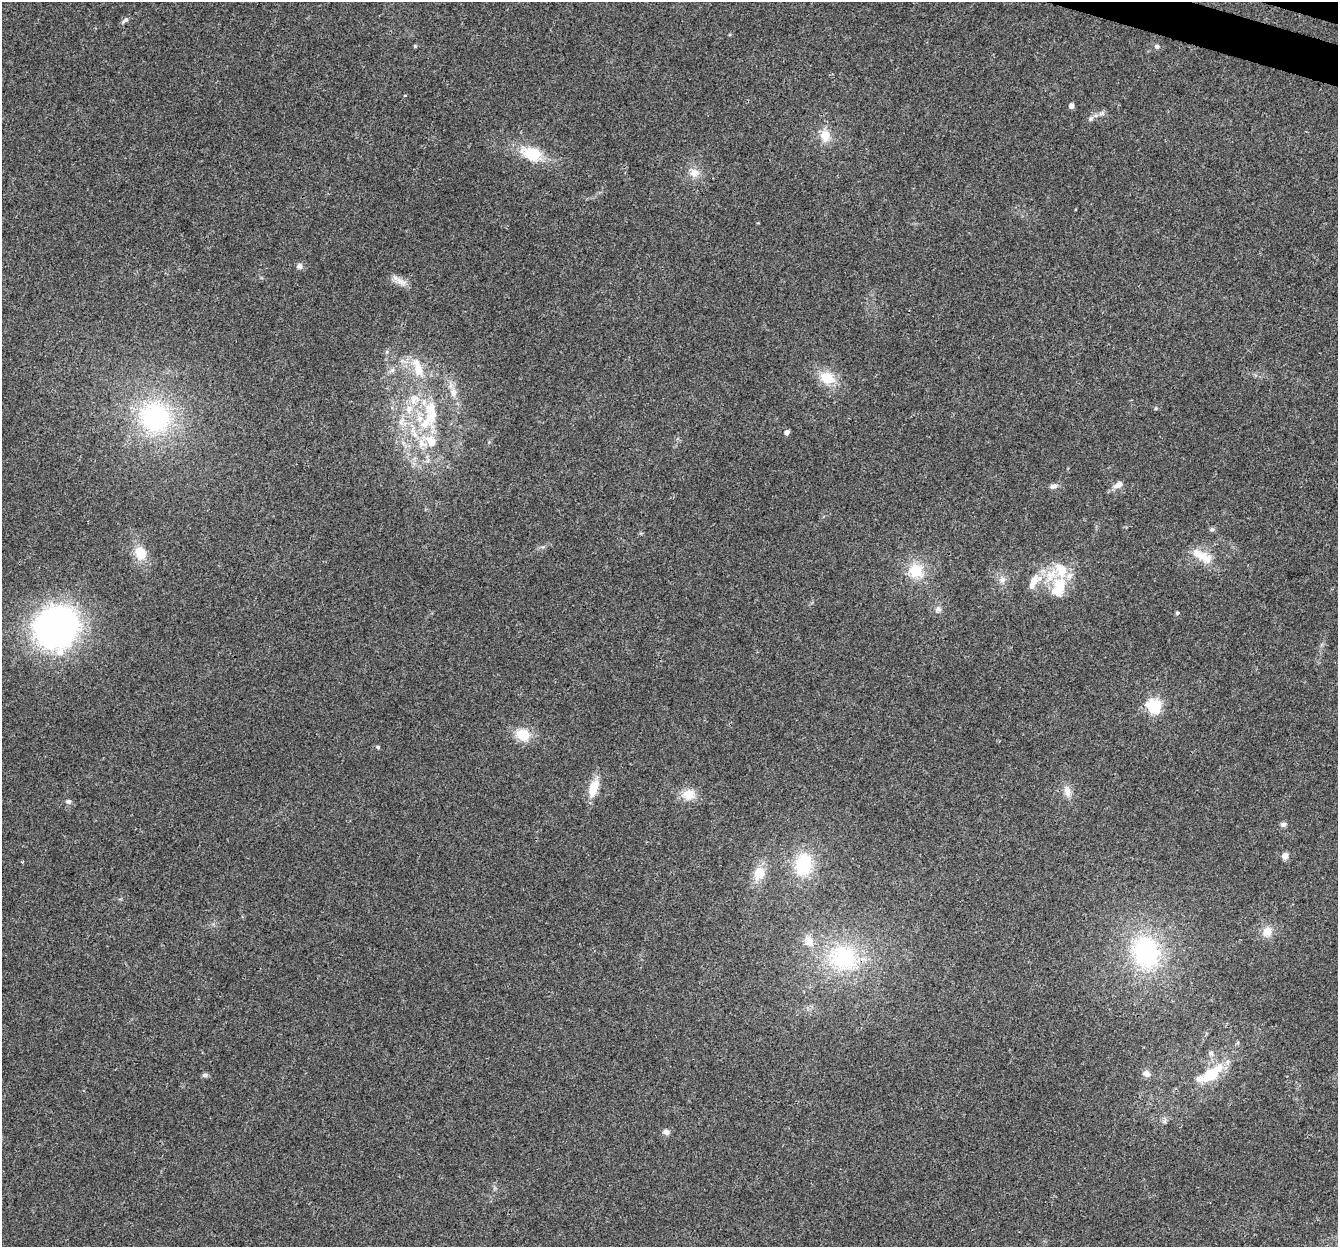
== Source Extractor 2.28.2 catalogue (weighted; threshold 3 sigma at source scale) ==
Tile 10 of 4 x 4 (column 2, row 3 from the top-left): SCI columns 1366-2701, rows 1580-2824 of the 5395 x 5585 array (HDU 1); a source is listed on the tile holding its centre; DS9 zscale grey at full resolution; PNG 1340 x 1249 px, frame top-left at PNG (2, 2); no overlay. Shown black and unused: <1% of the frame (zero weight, under 3 of 4 exposures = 5% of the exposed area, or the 3 px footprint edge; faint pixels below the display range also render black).
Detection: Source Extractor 2.28.2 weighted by HDU 2 'WHT'; one run over the whole footprint, this tile lists its part. Background 0.03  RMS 0.0032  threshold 0.0144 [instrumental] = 3 sigma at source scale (4.5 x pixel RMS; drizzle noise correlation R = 1.50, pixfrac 1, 0.0396/0.0396 arcsec/px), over >= 5 px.
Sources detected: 65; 11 inside a brighter listed object's ellipse — not listed separately; the other 54 listed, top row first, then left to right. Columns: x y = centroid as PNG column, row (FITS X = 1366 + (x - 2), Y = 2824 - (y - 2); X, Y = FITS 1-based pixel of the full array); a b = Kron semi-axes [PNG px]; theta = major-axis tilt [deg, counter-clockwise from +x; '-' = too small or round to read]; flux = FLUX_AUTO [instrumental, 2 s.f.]
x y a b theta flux
125 20 11 5 40 0.9
415 46 4 4 - 0.43
1157 46 7 6 - 0.85
1071 106 4 4 - 2.1
1091 118 9 5 27 0.95
825 136 15 12 -84 4.5
532 154 24 15 -20 11
694 173 13 11 -5 3.2
299 266 8 8 - 1.1
401 282 19 8 -28 2.6
418 368 21 13 -74 6.6
392 370 7 6 - 0.97
827 378 18 14 -22 7.2
453 392 12 9 -83 2.6
432 408 26 18 -80 9.9
1156 408 6 3 72 0.32
409 409 12 10 72 3.6
155 417 42 39 -47 43
401 422 9 8 - 2
787 432 5 4 - 1.8
431 441 24 16 -40 8.5
1118 485 13 7 28 1.9
1054 486 9 7 14 1.3
1212 529 6 4 0 0.56
140 553 15 12 -72 6.2
1204 557 28 14 -31 6.6
916 571 21 19 -30 9
1002 580 8 8 - 1.5
1034 581 16 9 61 3.9
1059 587 31 18 74 10
938 609 8 8 - 1.2
1177 613 5 5 - 0.42
56 628 33 29 55 150
1154 706 6 6 - 65
523 734 17 13 -17 7
378 747 5 4 - 0.52
593 788 21 10 72 6.6
1067 791 16 9 -81 2.5
688 794 16 13 14 4.9
69 801 7 6 - 0.83
1283 824 7 6 - 0.96
1285 856 5 4 - 4.3
803 864 23 17 80 17
759 873 17 13 67 5.8
1267 932 13 11 67 3.6
809 941 14 10 88 2.9
1146 952 40 32 -74 39
843 958 38 36 -27 29
1211 1053 7 5 -45 0.8
1146 1073 9 8 - 1.9
1211 1074 24 9 32 15
205 1075 8 6 -1 0.71
1165 1121 7 4 71 0.61
666 1132 8 7 - 1.3